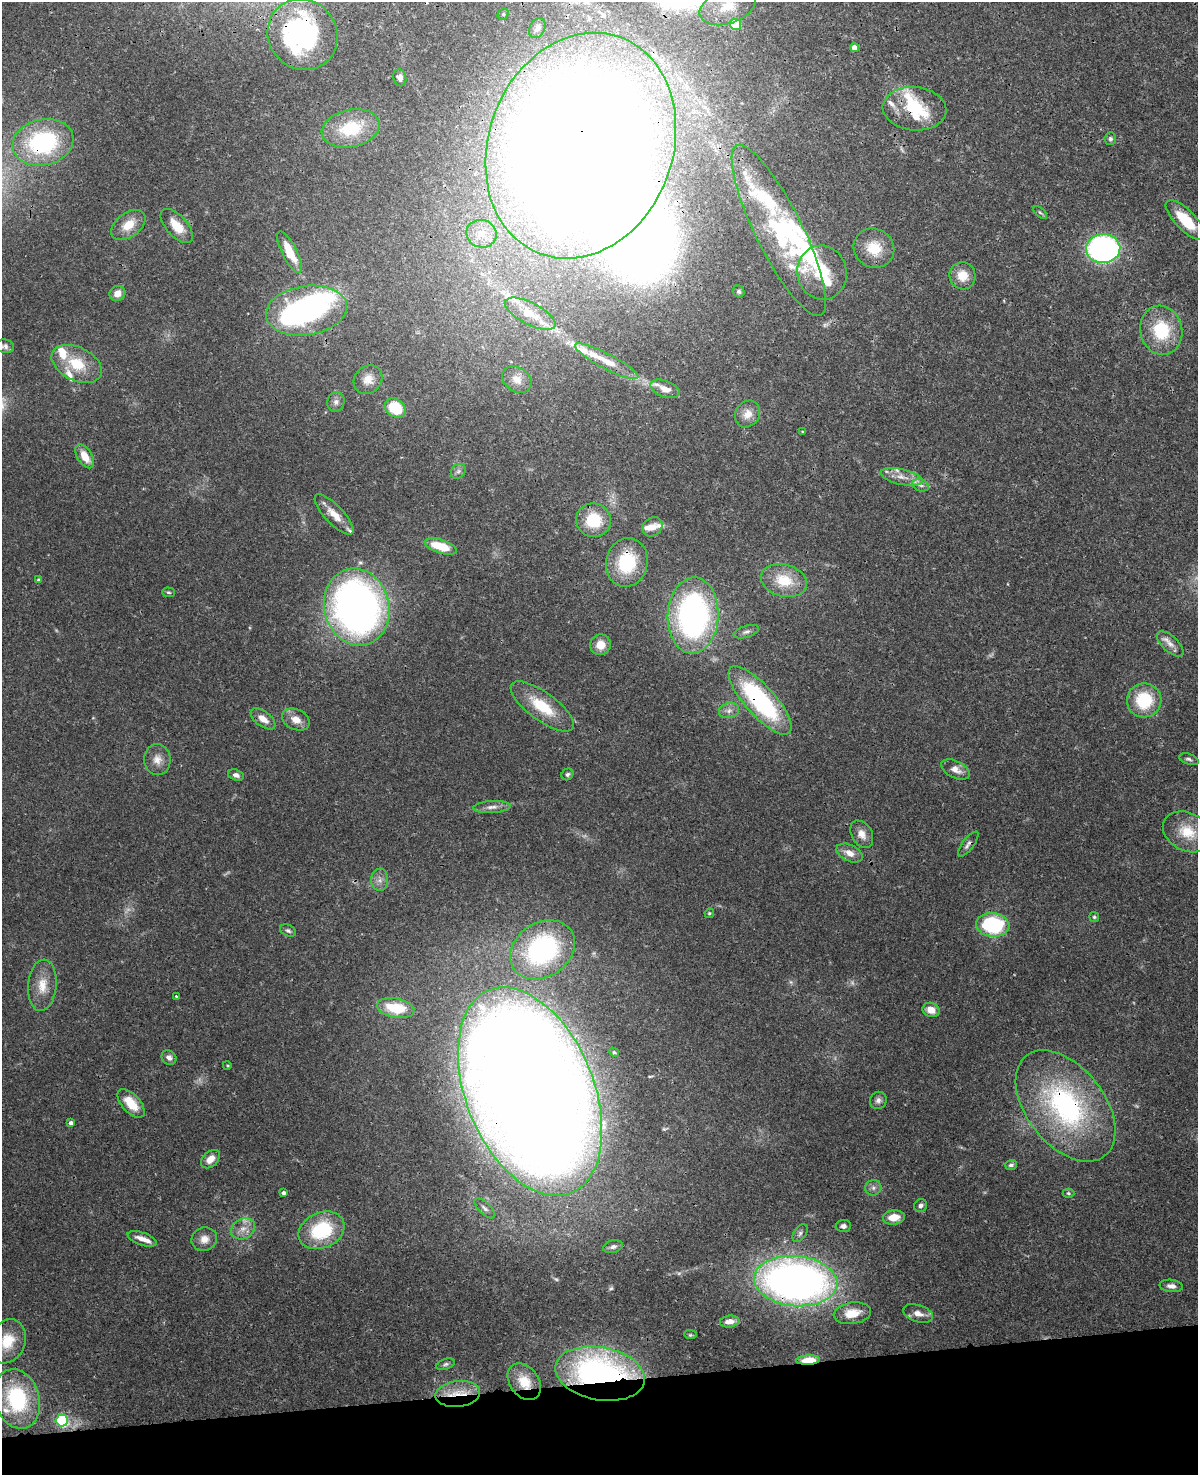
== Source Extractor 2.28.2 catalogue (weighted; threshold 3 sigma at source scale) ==
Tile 10 of 4 x 3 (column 2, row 3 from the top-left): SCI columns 1315-2510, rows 276-1748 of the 5019 x 4863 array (HDU 1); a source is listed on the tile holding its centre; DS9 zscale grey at full resolution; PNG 1200 x 1477 px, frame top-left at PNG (2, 2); each listed source drawn as its Kron ellipse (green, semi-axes under 4 px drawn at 4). Shown black and unused: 6% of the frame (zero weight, under 3 of 4 exposures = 6% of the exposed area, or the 3 px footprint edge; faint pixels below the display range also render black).
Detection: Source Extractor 2.28.2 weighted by HDU 2 'WHT'; one run over the whole footprint, this tile lists its part. Background 0.0238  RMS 0.0024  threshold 0.011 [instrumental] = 3 sigma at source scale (4.5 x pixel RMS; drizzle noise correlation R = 1.50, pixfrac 1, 0.05/0.05 arcsec/px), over >= 5 px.
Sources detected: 159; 5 too faint to see at this stretch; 12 inside a brighter object's white glare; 1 cosmic-ray / hot-pixel residue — neither listed nor drawn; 23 inside a brighter listed object's ellipse — not listed separately; the other 118 listed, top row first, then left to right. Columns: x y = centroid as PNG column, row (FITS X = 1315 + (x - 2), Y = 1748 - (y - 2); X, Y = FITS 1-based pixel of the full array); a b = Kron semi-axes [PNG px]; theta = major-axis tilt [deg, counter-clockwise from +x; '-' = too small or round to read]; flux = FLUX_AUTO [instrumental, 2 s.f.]
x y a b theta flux
728 6 29 17 20 8.4
503 14 6 5 - 0.43
735 24 5 5 - 13
537 28 11 7 61 0.95
303 35 36 34 -49 47
855 48 4 4 - 2.1
400 78 9 6 -78 1
915 109 32 22 -5 10
351 128 29 18 12 11
1110 139 6 5 - 0.54
43 142 31 23 13 27
581 146 115 92 69 740
1040 212 8 4 -41 0.41
1185 220 26 10 -45 8.5
128 225 19 12 37 4.1
177 226 21 10 -48 4.3
779 230 95 23 -64 29
481 234 15 13 -19 3.9
874 248 21 19 -32 6.1
1103 249 17 14 4 64
290 252 23 7 -63 5.9
822 273 27 24 -78 10
962 276 13 13 - 3.9
739 291 6 5 - 0.53
117 293 8 7 - 1.9
306 310 41 24 8 43
530 314 28 11 -27 5.4
1161 330 25 21 -78 12
5 346 9 7 -9 0.8
607 361 35 7 -28 4.7
77 364 27 16 -26 7.8
368 379 15 13 45 2.8
517 379 16 12 -32 2.4
665 389 15 8 -20 2.3
336 402 10 8 77 1.1
395 408 11 8 -36 9.1
748 414 14 12 56 2.8
802 431 4 2 - 0.23
85 456 13 7 -57 3.4
458 471 8 6 44 0.76
901 477 21 7 -13 2.6
920 485 8 6 -19 0.87
334 514 26 9 -46 3.3
594 520 17 16 - 8.5
652 527 10 9 - 1.8
441 546 17 7 -18 6.8
627 562 24 21 78 14
38 579 4 3 - 0.27
784 580 23 16 -15 7.3
169 592 6 4 -3 0.4
357 607 39 32 -75 140
693 615 38 25 88 66
746 632 13 5 17 0.87
1170 644 17 7 -43 1.8
600 645 10 10 - 3.1
760 700 44 15 -48 35
1144 700 17 17 - 12
542 706 38 14 -36 9.2
729 711 10 7 17 1.2
263 719 14 7 -37 2.5
296 719 14 10 -25 2.7
157 759 15 13 -85 2.5
1189 759 10 5 -19 0.63
955 769 15 8 -26 1.9
567 774 6 5 - 0.48
236 775 8 5 -17 0.98
492 807 19 6 3 1.5
1187 832 26 19 -27 6.5
862 834 14 10 -59 2.2
968 844 15 5 53 0.98
850 853 14 8 -25 2.1
380 880 11 8 -89 1.5
709 913 5 4 - 0.32
1094 917 5 5 - 0.36
993 925 17 12 -6 23
288 930 8 5 -25 0.56
542 950 34 27 34 42
42 985 26 14 85 4.7
176 996 3 3 - 0.35
396 1008 19 9 -10 7.9
931 1010 9 7 -19 2.6
614 1052 5 4 - 0.32
169 1057 8 6 -40 1.2
227 1065 4 3 - 0.22
530 1092 109 64 -68 980
878 1100 9 8 - 0.96
131 1103 17 9 -47 5.3
1066 1106 64 39 -52 48
71 1123 4 4 - 0.82
210 1159 11 7 42 2.2
1011 1165 6 5 - 0.64
873 1188 8 7 - 0.91
283 1193 4 4 - 0.7
1068 1193 6 4 0 0.34
921 1206 7 6 - 0.73
485 1208 13 5 -45 0.96
894 1217 11 7 7 3.5
843 1226 8 6 5 0.85
243 1229 12 10 27 2.1
322 1230 24 17 24 15
800 1233 10 6 54 0.74
142 1239 15 6 -19 2.1
204 1239 13 11 22 2.2
613 1247 10 6 15 0.87
796 1281 42 25 -5 150
1171 1286 11 6 -7 1.1
852 1313 19 10 8 3.9
918 1313 15 8 -19 2
730 1321 10 6 7 2.1
690 1335 6 4 -6 0.33
7 1341 22 17 68 6.4
808 1360 12 4 3 5.5
446 1364 9 5 20 0.57
600 1374 45 26 -10 72
524 1382 20 14 -54 5.2
458 1394 22 13 7 5.5
17 1399 30 22 -72 22
62 1420 6 6 - 40
Overlapping masked pixels (flux is a lower limit): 14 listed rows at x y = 303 35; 915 109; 43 142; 581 146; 627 562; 760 700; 968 844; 530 1092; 1066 1106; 796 1281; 808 1360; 600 1374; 524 1382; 458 1394
Isophote crosses this tile's border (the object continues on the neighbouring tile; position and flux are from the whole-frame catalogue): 2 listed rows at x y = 728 6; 7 1341